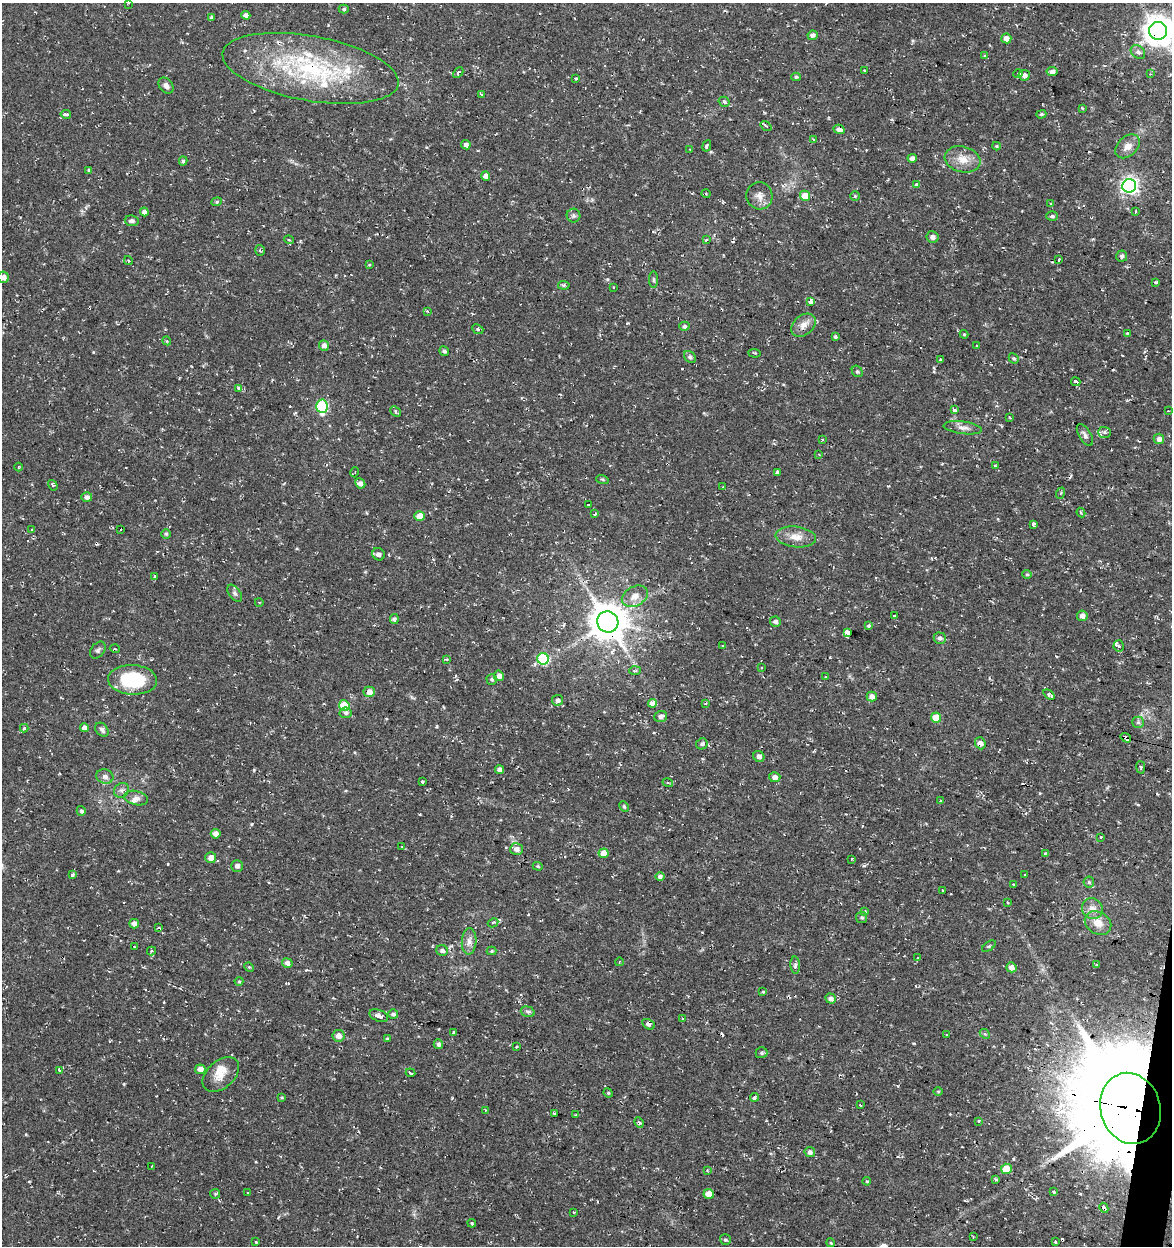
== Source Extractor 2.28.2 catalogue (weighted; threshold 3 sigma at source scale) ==
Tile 6 of 4 x 4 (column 2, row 2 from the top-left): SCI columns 1453-2622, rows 2491-3734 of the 5185 x 4991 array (HDU 1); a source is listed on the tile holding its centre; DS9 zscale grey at full resolution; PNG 1174 x 1248 px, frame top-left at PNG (2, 3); each listed source drawn as its Kron ellipse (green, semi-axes under 4 px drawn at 4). Shown black and unused: <1% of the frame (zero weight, under 2 of 3 exposures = <1% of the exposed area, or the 3 px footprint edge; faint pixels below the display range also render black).
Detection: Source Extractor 2.28.2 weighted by HDU 2 'WHT'; one run over the whole footprint, this tile lists its part. Background 0.0282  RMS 0.0038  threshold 0.0172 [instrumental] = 3 sigma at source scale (4.5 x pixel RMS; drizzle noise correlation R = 1.50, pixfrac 1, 0.0396/0.0396 arcsec/px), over >= 5 px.
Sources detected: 284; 1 inside a brighter object's white glare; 24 cosmic-ray / hot-pixel residue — neither listed nor drawn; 6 inside a brighter listed object's ellipse — not listed separately; the other 253 listed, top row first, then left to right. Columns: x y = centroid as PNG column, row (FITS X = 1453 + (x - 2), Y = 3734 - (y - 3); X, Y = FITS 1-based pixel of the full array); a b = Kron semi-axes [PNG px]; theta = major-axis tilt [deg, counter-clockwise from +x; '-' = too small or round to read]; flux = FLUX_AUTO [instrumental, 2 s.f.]
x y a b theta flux
128 3 3 2 - 0.27
344 9 5 4 - 0.68
246 15 4 4 - 1.8
211 18 4 3 - 0.85
1158 31 9 9 - 610
812 35 5 4 - 1.6
1006 38 5 5 - 3
1138 52 8 6 -42 1.2
985 55 3 3 - 1.1
310 68 89 32 -10 57
864 71 3 3 - 0.69
1052 71 5 4 - 2.1
458 73 6 4 45 1
1018 74 4 4 - 0.84
1150 74 3 3 - 0.29
1024 75 5 5 - 1.7
796 77 5 4 - 0.72
576 79 3 3 - 0.67
166 86 9 6 -50 1.5
481 94 3 3 - 1.4
724 102 5 4 - 0.83
1083 108 3 3 - 0.8
66 114 5 3 - 2.9
1041 114 5 4 - 0.45
766 126 6 3 -35 0.43
839 129 5 4 - 1.9
813 140 3 3 - 2.8
466 145 5 4 - 1.4
707 146 6 3 63 0.64
996 146 4 4 - 0.48
1127 146 14 9 43 3.2
690 149 3 2 - 0.64
912 158 4 4 - 1.9
963 159 18 12 -15 5.3
183 161 4 4 - 0.6
89 170 4 3 - 0.61
486 176 5 4 - 2.4
916 185 3 3 - 7
1129 186 7 7 - 140
706 194 4 3 - 0.34
759 196 13 13 - 3
805 196 5 5 - 6.1
855 196 5 4 - 0.39
217 202 5 4 - 0.52
1051 203 3 2 - 0.52
144 212 4 4 - 1.6
1135 212 4 3 - 0.65
574 216 7 7 - 0.88
1052 216 6 4 2 0.65
132 221 7 5 -9 1.2
933 237 6 5 - 1.4
289 240 5 3 - 0.3
706 240 3 2 - 0.32
260 250 5 4 - 0.61
1122 256 5 5 - 1
128 260 5 3 - 0.39
1059 260 3 2 - 2.2
370 265 3 3 - 0.42
4 277 6 5 - 1.8
653 280 8 4 -90 0.65
1155 282 4 3 - 0.52
564 285 6 4 -5 0.58
613 287 3 3 - 0.72
811 301 4 4 - 6.7
427 311 4 4 - 0.34
803 325 14 10 40 3
684 326 5 4 - 0.98
478 329 6 4 -23 0.61
1127 333 3 2 - 0.48
964 334 4 4 - 0.37
835 337 3 3 - 1.8
167 341 4 3 - 0.36
977 345 3 2 - 0.61
324 346 5 5 - 1.7
444 351 5 4 - 0.81
755 353 6 2 -5 0.42
690 357 7 5 -45 0.87
1014 358 5 4 - 0.58
940 360 3 3 - 1.5
857 371 6 5 - 0.68
1076 382 5 3 - 3.3
239 388 3 3 - 2.2
322 406 7 6 - 34
954 410 4 3 - 3.2
1168 411 3 2 - 0.44
395 412 6 4 -44 0.85
1009 417 4 2 - 0.27
963 428 19 6 -8 2.4
1104 432 6 5 - 1.1
1085 435 12 6 -59 1.3
822 439 3 2 - 0.55
1159 439 5 5 - 1.7
819 454 2 2 - 0.31
995 465 4 3 - 0.34
18 467 4 3 - 0.36
355 472 5 3 - 0.35
777 472 4 3 - 1.7
602 479 6 4 -18 0.45
360 483 5 4 - 1.9
53 485 5 3 - 0.56
723 487 3 2 - 0.44
1061 493 6 3 72 0.48
87 497 5 5 - 1.5
588 505 3 3 - 2
1081 513 5 3 - 0.56
595 514 3 3 - 0.83
420 516 5 5 - 4.9
1033 524 4 3 - 1.1
31 530 3 2 - 0.31
121 530 2 2 - 0.3
166 534 5 4 - 0.52
796 537 20 10 -6 4.3
378 554 6 6 - 1.3
1027 574 5 4 - 0.44
154 577 4 4 - 0.93
235 593 9 5 -53 1
635 596 14 9 28 3.8
259 602 4 2 - 0.25
894 616 3 2 - 0.42
1082 616 5 5 - 1.9
394 619 5 4 - 0.85
608 622 11 10 - 960
775 622 5 5 - 1.4
869 625 4 3 - 1.5
847 632 4 4 - 26
940 638 6 5 - 1.1
723 646 4 3 - 0.53
1119 646 6 5 - 0.72
115 649 5 3 - 0.33
98 650 9 6 51 1.1
447 659 4 3 - 0.52
543 659 6 5 - 37
761 667 4 3 - 0.47
635 671 6 4 3 0.55
499 676 5 5 - 2.2
826 677 3 2 - 0.29
492 679 5 5 - 0.79
132 680 24 15 -3 23
369 692 6 5 - 3.4
1049 695 6 4 -37 1.2
872 697 5 5 - 1.9
558 700 5 5 - 1.4
653 703 4 4 - 7.2
705 704 4 2 - 0.33
344 706 5 5 - 16
346 713 6 5 - 0.93
661 716 6 5 - 2
936 718 5 5 - 7.3
1138 722 6 5 - 0.77
24 728 4 4 - 0.66
84 728 4 4 - 2.3
102 730 8 5 -50 1
1126 738 5 3 - 3
980 743 6 5 - 1.9
702 744 6 5 - 1
759 756 6 5 - 1.6
1141 767 6 4 -78 0.73
500 770 4 4 - 1.6
105 776 8 7 - 1.6
775 777 6 5 - 1.7
422 782 3 3 - 1.3
668 783 5 3 - 0.46
122 790 8 7 - 1.3
136 798 12 7 -14 1.8
940 801 4 3 - 0.33
624 807 6 4 -62 0.55
81 811 5 4 - 0.83
216 834 5 4 - 2.5
1101 837 3 3 - 1.6
402 847 3 2 - 0.42
516 849 6 6 - 2.4
604 853 5 5 - 5.2
1045 853 3 3 - 0.42
211 858 5 5 - 2.6
851 859 3 2 - 0.71
237 866 6 6 - 1.4
538 866 5 4 - 0.46
72 875 4 3 - 2.1
1025 875 3 3 - 0.54
660 876 5 4 - 1.1
1089 882 5 5 - 0.59
1014 885 4 3 - 2.1
942 890 3 2 - 0.61
1008 902 3 3 - 0.55
1092 909 10 10 - 2.9
864 911 4 3 - 0.45
862 917 5 5 - 0.74
493 923 5 4 - 0.62
1098 923 14 11 -31 4.3
134 924 5 4 - 1.9
158 928 4 3 - 1.9
469 941 13 7 86 2.4
989 946 8 4 35 0.52
135 947 3 3 - 0.81
151 951 4 4 - 0.56
442 951 6 5 - 1.2
492 951 5 4 - 0.48
917 957 4 3 - 1.5
619 962 4 3 - 0.28
287 963 5 5 - 1.4
795 965 8 4 -85 1.1
1097 965 3 3 - 0.94
249 967 5 4 - 0.43
1011 967 5 5 - 2.3
239 981 4 4 - 0.43
763 992 4 4 - 0.82
831 998 5 4 - 1.8
528 1012 7 5 -16 0.78
393 1014 5 4 - 0.97
379 1016 10 5 -21 1.9
683 1019 3 3 - 1.8
648 1024 7 5 -29 1.4
454 1032 4 3 - 0.75
985 1034 5 4 - 0.52
946 1035 3 2 - 0.23
338 1036 6 6 - 2.6
387 1039 3 3 - 0.74
438 1044 5 4 - 1.2
516 1047 3 3 - 0.84
762 1053 6 5 - 0.74
200 1069 5 5 - 2.5
60 1070 4 3 - 3.6
410 1073 5 3 - 0.93
221 1075 21 13 42 5.1
938 1091 4 3 - 0.41
608 1093 5 4 - 0.48
282 1097 4 3 - 0.41
754 1097 4 3 - 0.83
860 1105 3 2 - 0.39
1130 1108 36 30 -74 5200
485 1110 4 2 - 0.33
554 1113 3 2 - 0.66
576 1115 3 2 - 0.38
978 1121 4 3 - 1.2
639 1122 5 3 - 0.66
810 1152 5 5 - 1.2
152 1166 3 2 - 0.45
1006 1169 5 5 - 8.8
707 1170 4 3 - 0.35
996 1180 4 3 - 0.6
867 1181 4 3 - 0.39
1054 1192 3 3 - 1.2
248 1193 3 3 - 0.56
215 1194 5 5 - 0.56
709 1194 5 5 - 4.1
1104 1208 5 4 - 1.8
574 1212 3 2 - 0.41
472 1223 4 3 - 0.36
973 1237 4 2 - 0.3
725 1240 6 5 - 0.71
256 1242 3 3 - 2.8
1055 1242 3 2 - 0.52
831 1243 4 3 - 0.39
Overlapping masked pixels (flux is a lower limit): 11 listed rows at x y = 1158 31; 310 68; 839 129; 608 622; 543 659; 132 680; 369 692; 1126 738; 980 743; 1130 1108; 1104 1208
Isophote crosses this tile's border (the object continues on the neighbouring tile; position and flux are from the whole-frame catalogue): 4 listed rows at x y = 128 3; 1158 31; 4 277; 1130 1108